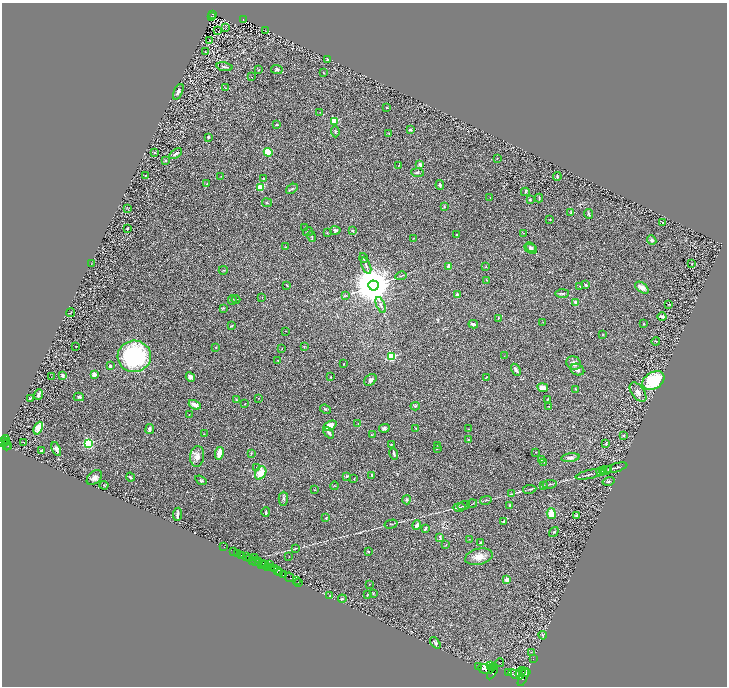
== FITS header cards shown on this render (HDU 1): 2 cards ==
NAXIS1  =                 1449
NAXIS2  =                 1368

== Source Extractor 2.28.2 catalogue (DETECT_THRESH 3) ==
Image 1449 x 1368 px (HDU 1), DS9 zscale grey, zoomed out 1/2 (1 PNG px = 2 x 2 image px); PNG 729 x 688 px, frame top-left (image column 1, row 1367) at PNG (2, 3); each listed source drawn as its Kron ellipse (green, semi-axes under 4 px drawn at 4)
Background 0.965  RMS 0.034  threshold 0.102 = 3 sigma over >= 5 px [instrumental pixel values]
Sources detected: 298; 39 cannot appear on this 1/2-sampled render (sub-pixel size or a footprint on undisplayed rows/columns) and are neither listed nor drawn; the other 259 listed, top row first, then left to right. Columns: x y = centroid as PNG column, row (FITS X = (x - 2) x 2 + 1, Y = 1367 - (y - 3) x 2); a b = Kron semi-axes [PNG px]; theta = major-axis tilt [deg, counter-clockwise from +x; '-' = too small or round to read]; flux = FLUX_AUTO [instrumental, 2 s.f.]
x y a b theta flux
213 14 3 2 - 76
211 16 2 1 - 7.4
243 20 3 2 - 130
226 28 3 1 - 1.6
218 31 2 1 - 65
266 31 3 2 - 1.9
209 40 3 1 - 2.7
205 52 2 1 - 40
327 59 3 2 - 7.1
224 67 8 3 -11 15
258 70 2 2 - 3.7
277 70 6 4 -6 13
323 73 2 2 - 3.8
252 77 2 1 - 1.7
226 88 2 1 - 1.6
178 92 8 4 65 16
386 107 2 2 - 6.8
320 112 2 1 - 1.6
334 121 3 3 - 380
277 125 4 3 - 4.3
410 130 3 2 - 10
335 132 5 3 - 5.6
389 134 3 2 - 3.1
208 137 3 2 - 11
155 152 2 1 - 2
268 152 4 3 - 210
176 154 7 2 34 11
497 158 2 1 - 2.1
165 161 3 3 - 7.5
420 164 3 2 - 29
398 166 3 1 - 3.1
418 172 6 3 -3 8.7
145 176 2 2 - 4.2
221 176 2 1 - 2.3
557 177 4 3 - 7
263 179 3 2 - 4.2
207 184 2 2 - 20
440 185 5 2 - 12
260 187 3 2 - 280
292 189 6 3 33 11
525 192 4 3 - 5.6
490 198 2 2 - 2.2
539 198 4 2 - 5.7
530 200 3 3 - 9
267 203 5 2 - 5.3
444 207 4 2 - 3.6
127 208 4 2 - 3.8
571 212 3 2 - 7.4
588 214 5 2 - 9.4
550 219 2 2 - 3.6
663 223 4 3 - 8.5
305 228 2 2 - 12
128 229 3 2 - 5.1
335 230 5 4 - 16
353 231 4 3 - 6.6
308 232 5 2 - 6.9
327 233 3 2 - 2.7
523 233 3 2 - 2.5
456 235 2 2 - 7.8
312 236 5 3 - 7.5
414 238 3 2 - 3.2
652 240 5 3 - 13
286 247 2 2 - 4.4
531 247 6 3 -27 8.6
531 249 6 4 -21 12
364 258 5 2 - 4.7
691 263 2 1 - 35
91 264 2 1 - 1.5
366 266 9 2 -69 13
449 266 4 2 - 43
486 267 3 2 - 3.7
223 270 4 2 - 4.2
401 276 6 2 11 5.3
486 280 3 2 - 4.2
287 285 3 2 - 3.9
373 285 5 5 - 30000
586 285 4 4 - 8.2
580 286 2 2 - 2.3
642 288 8 4 -36 33
562 293 7 3 2 13
457 295 2 2 - 51
345 296 4 3 - 5.3
262 297 2 1 - 1.5
232 300 4 2 - 4.9
236 300 4 3 - 8.6
576 302 4 3 - 25
669 304 3 2 - 3
381 305 8 3 -68 15
223 308 4 3 - 5.1
70 313 4 1 - 2.7
662 316 4 3 - 14
498 318 3 3 - 4
543 322 2 1 - 2.2
473 324 5 3 - 17
644 324 2 2 - 4.6
231 326 4 2 - 4.4
286 331 2 1 - 1.8
603 334 3 2 - 3
656 341 4 2 - 4.1
76 346 2 2 - 3.5
216 347 2 2 - 3.5
304 347 3 2 - 3.6
282 348 2 2 - 1.9
134 356 16 15 - 790
504 356 2 1 - 2
392 357 3 3 - 600
278 360 4 2 - 5.3
574 363 7 6 - 26
344 364 3 2 - 3
110 366 2 2 - 24
516 370 6 3 -59 20
577 370 7 5 -26 21
94 374 3 3 - 17
62 375 3 2 - 11
51 377 2 1 - 2.1
190 377 5 4 - 28
330 377 3 2 - 3.2
486 377 3 1 - 2.7
370 380 7 5 41 17
653 381 12 8 33 380
543 388 5 4 - 50
576 389 3 2 - 4.6
638 392 11 6 -53 33
39 395 5 3 - 22
79 397 5 3 - 7.5
30 398 3 2 - 6.3
258 398 2 1 - 1.6
548 399 4 2 - 4.2
236 400 3 3 - 5.3
245 404 3 2 - 3.3
195 405 6 3 -27 44
415 406 4 3 - 6.8
549 406 2 2 - 2.6
325 409 5 3 - 7.4
189 414 3 2 - 2
358 423 2 1 - 1.9
330 426 7 4 27 61
38 428 7 4 67 120
384 428 5 4 - 18
416 428 2 2 - 3.1
150 429 5 3 - 17
468 429 2 1 - 2
329 433 6 3 -48 15
204 434 2 1 - 1.8
372 435 4 2 - 3.3
623 436 4 3 - 6.5
6 439 4 3 - 840
468 439 4 3 - 4.9
5 442 4 1 - 860
23 442 2 1 - 6.4
3 443 3 2 - 1400
89 443 3 3 - 940
391 444 3 2 - 4.1
606 444 3 2 - 2.6
7 445 5 2 - 620
438 445 3 2 - 2.5
9 447 3 2 - 540
56 449 7 4 -67 22
437 449 4 1 - 2.7
41 450 2 2 - 10
535 452 2 2 - 2.2
219 453 6 3 77 94
251 453 4 3 - 5
394 453 6 2 -76 14
197 456 10 7 83 40
570 458 9 4 7 20
541 459 3 1 - 2.5
544 462 3 1 - 2.4
257 467 3 2 - 3.3
615 468 12 2 16 13
608 469 3 2 - 4.4
606 470 5 2 - 5.1
603 471 4 2 - 4.2
601 472 4 3 - 6.8
261 473 7 5 58 95
590 474 15 2 13 23
372 475 3 2 - 5.8
347 476 4 3 - 5.2
130 477 5 2 - 9.7
94 478 9 6 45 28
354 479 2 2 - 2.2
201 480 6 3 -35 7.6
608 481 6 3 14 8.2
550 484 7 2 10 7.2
104 485 4 2 - 3.8
335 486 4 1 - 2.8
544 486 3 2 - 3.5
530 489 7 2 8 6.5
314 490 3 2 - 3.4
511 494 4 2 - 4.5
283 499 7 4 89 12
407 500 4 4 - 12
486 500 6 2 15 6.3
472 504 5 2 - 5.1
510 505 3 3 - 4.8
464 506 6 2 16 7.2
459 507 6 4 1 11
266 512 4 2 - 6.1
178 514 7 2 85 19
551 514 5 4 - 89
576 515 2 2 - 41
326 518 2 2 - 18
504 522 4 4 - 8.5
391 524 6 2 15 5.3
417 525 5 3 - 18
425 529 4 2 - 9.4
554 532 5 2 - 5.2
440 537 4 2 - 8.4
469 539 3 1 - 2.4
481 542 3 2 - 6.1
446 545 3 3 - 3.7
223 547 3 1 - 33
295 548 4 2 - 3.9
233 551 3 1 - 100
368 551 3 2 - 9.6
238 553 2 1 - 280
242 555 2 2 - 1600
246 557 4 2 - 210
289 557 2 1 - 1.8
479 557 14 8 14 60
250 558 2 1 - 130
254 558 2 1 - 530
252 560 4 2 - 100
256 561 3 2 - 1200
259 561 3 1 - 660
263 563 2 2 - 840
264 564 3 2 - 730
261 565 2 1 - 540
269 565 2 2 - 990
268 568 3 2 - 490
271 568 2 1 - 860
275 569 3 2 - 1700
277 571 4 2 - 1300
280 572 3 1 - 82
284 575 4 2 - 1100
289 577 5 2 - 1200
507 580 2 2 - 86
297 581 2 1 - 85
298 582 2 1 - 72
369 584 2 2 - 2.3
368 594 4 1 - 4.6
373 594 4 3 - 4.2
330 596 2 2 - 4.8
342 599 4 3 - 6.3
543 635 4 3 - 5.2
435 643 7 3 -50 15
531 652 3 2 - 2.1
533 659 2 1 - 31
500 663 4 2 - 3
491 666 3 2 - 2900
478 667 2 1 - 400
493 667 4 2 - 4300
486 669 8 5 -8 26000
493 672 8 3 60 7600
509 672 2 1 - 510
521 672 6 2 40 5500
525 672 6 3 12 6600
516 674 8 4 -20 19000
523 677 9 3 66 9200
At the frame edge (FLAGS 8, measured only in part): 1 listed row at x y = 3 443
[39 sub-pixel or undisplayed-footprint detections neither listed nor drawn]